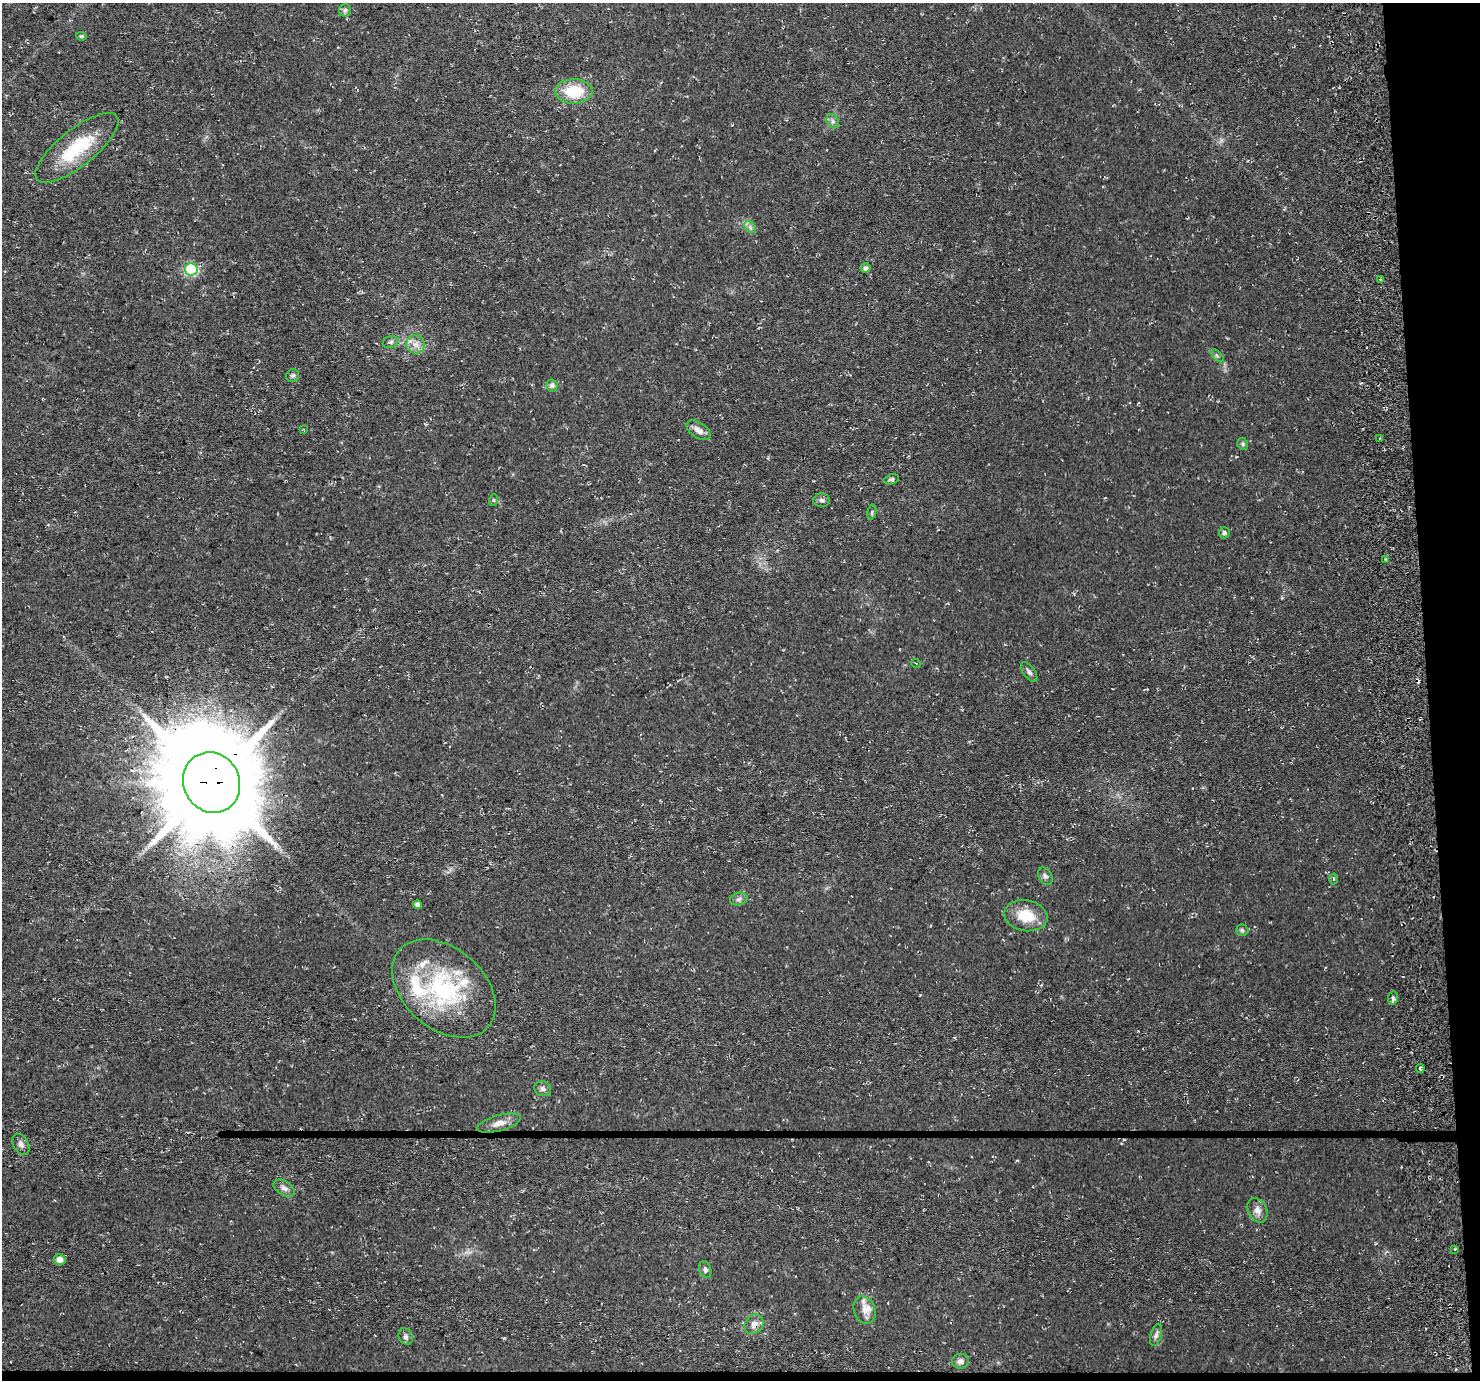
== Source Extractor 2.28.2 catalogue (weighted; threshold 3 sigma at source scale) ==
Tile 9 of 3 x 3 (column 3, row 3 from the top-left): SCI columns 3012-4489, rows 39-1416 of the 4545 x 4172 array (HDU 1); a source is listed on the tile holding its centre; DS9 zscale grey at full resolution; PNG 1482 x 1382 px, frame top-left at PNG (2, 3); each listed source drawn as its Kron ellipse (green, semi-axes under 4 px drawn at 4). Shown black and unused: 5% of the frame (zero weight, under 3 of 4 exposures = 4% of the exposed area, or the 3 px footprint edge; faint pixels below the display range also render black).
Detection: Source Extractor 2.28.2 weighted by HDU 2 'WHT'; one run over the whole footprint, this tile lists its part. Background 0.0302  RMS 0.0057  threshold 0.0256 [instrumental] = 3 sigma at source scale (4.5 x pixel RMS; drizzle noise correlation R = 1.50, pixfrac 1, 0.0396/0.0396 arcsec/px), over >= 5 px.
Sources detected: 56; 1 cosmic-ray / hot-pixel residue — neither listed nor drawn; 6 inside a brighter listed object's ellipse — not listed separately; the other 49 listed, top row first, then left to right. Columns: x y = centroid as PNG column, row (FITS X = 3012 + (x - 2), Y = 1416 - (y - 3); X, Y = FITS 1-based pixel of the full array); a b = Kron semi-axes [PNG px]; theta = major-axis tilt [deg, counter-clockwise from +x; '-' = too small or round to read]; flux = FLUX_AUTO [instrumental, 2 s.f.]
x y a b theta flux
345 10 6 6 - 1.4
81 36 5 4 - 0.83
574 91 19 12 0 20
833 121 7 5 -61 1.6
77 148 51 18 39 32
750 227 7 5 -47 1.4
866 268 5 4 - 1.7
191 269 6 6 - 62
1381 279 3 3 - 0.85
391 342 8 6 16 1.5
416 344 9 9 - 3.9
1217 356 8 3 -45 0.91
293 376 7 6 - 1.4
552 385 6 5 - 2.1
304 430 4 2 - 0.38
698 430 14 7 -33 3.7
1380 438 3 2 - 0.48
1243 444 6 5 - 1.2
892 479 7 5 17 1.1
494 500 6 4 71 0.68
822 500 8 7 - 1.6
872 512 7 4 78 0.95
1224 533 5 5 - 1.6
1386 559 4 3 - 3.6
916 663 5 3 - 0.44
1029 672 11 5 -53 1.7
212 782 31 28 -62 11000
1045 876 9 6 -61 1.9
1334 879 5 3 - 0.56
739 899 9 6 18 1.9
418 905 4 4 - 3
1026 916 22 15 -10 15
1242 930 6 6 - 1
444 988 59 40 -41 71
1393 998 7 5 79 1.3
1420 1068 4 3 - 0.77
543 1089 8 7 - 2
499 1123 22 8 15 5.1
21 1144 11 7 -60 2.5
284 1188 12 7 -32 2.5
1257 1210 13 9 -62 3.8
1455 1249 4 3 - 0.53
60 1259 6 5 - 4
705 1270 8 6 -74 1.6
864 1310 14 10 -71 4.9
754 1324 10 8 52 3.5
1156 1335 11 5 73 1.8
406 1337 8 6 -64 1.7
960 1361 8 7 - 2.5
Overlapping masked pixels (flux is a lower limit): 2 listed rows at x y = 212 782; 754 1324